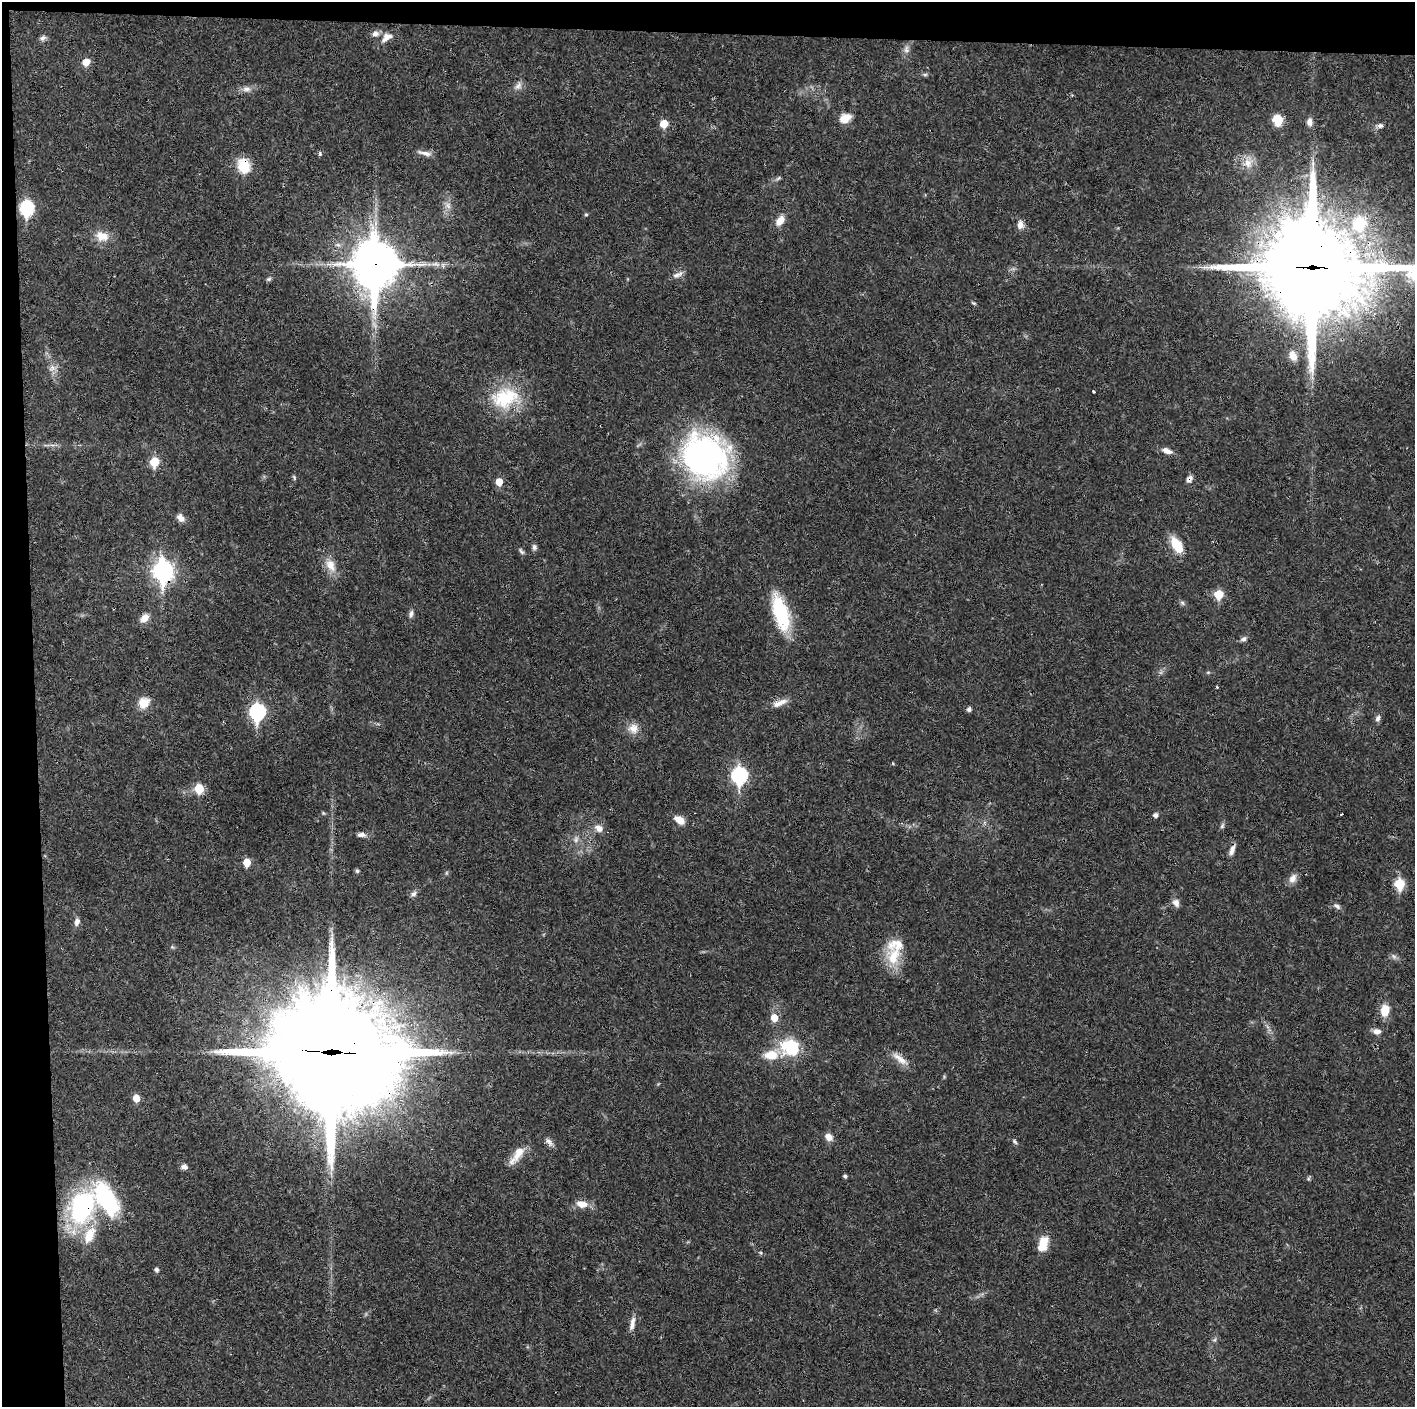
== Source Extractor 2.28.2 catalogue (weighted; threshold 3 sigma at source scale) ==
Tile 1 of 3 x 3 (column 1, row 1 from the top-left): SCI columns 1-1413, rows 2811-4215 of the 4239 x 4216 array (HDU 1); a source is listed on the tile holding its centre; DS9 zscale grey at full resolution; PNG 1417 x 1409 px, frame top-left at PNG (2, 2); no overlay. Shown black and unused: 5% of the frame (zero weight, under 3 of 4 exposures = <1% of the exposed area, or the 3 px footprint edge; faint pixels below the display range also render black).
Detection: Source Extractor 2.28.2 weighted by HDU 2 'WHT'; one run over the whole footprint, this tile lists its part. Background 0.0269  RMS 0.0024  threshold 0.0106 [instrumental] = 3 sigma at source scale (4.5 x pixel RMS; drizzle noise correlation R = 1.50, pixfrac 1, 0.05/0.05 arcsec/px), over >= 5 px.
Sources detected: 111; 1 inside a brighter object's white glare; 1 cosmic-ray / hot-pixel residue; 1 long thin detection or spike segment (spike, bleed or trail) — not listed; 5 inside a brighter listed object's ellipse — not listed separately; the other 103 listed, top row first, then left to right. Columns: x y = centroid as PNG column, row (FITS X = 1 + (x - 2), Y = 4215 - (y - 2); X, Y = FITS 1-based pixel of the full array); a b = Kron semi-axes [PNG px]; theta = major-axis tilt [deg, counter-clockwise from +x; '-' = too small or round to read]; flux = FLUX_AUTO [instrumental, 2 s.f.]
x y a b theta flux
375 34 9 8 - 1.2
386 37 18 10 37 2.1
42 38 8 6 32 0.87
906 49 11 7 83 1.1
86 62 6 5 - 3.7
925 75 6 4 1 0.39
518 86 13 8 51 1.2
246 89 13 8 0 1.3
845 118 14 10 31 2.6
1277 120 14 10 -78 3.5
1310 122 10 7 -85 1.1
664 124 6 5 - 4.7
1380 126 8 6 4 0.72
320 153 6 4 -70 0.37
425 153 21 6 -14 1.4
1248 162 18 12 81 3.2
244 166 8 7 - 15
779 178 8 5 28 0.46
448 206 10 7 -40 1.2
27 208 8 7 - 30
586 214 5 4 - 0.33
780 221 13 8 55 2.5
1360 223 10 9 - 14
1020 225 10 7 89 1.6
102 236 19 13 -16 3.4
375 264 19 16 -90 800
1312 268 41 39 -26 2900
678 275 16 6 26 1.2
269 279 8 5 26 0.44
973 303 6 4 -26 0.32
1293 356 13 9 -66 2.3
52 368 11 9 44 1.4
1093 391 3 3 - 0.35
505 398 40 26 12 14
1167 451 15 7 -20 1.5
705 456 56 51 -44 60
154 462 6 5 - 8.6
294 477 7 4 -64 0.33
1189 479 9 6 55 1
499 482 6 6 - 3
180 518 12 8 -53 1.3
1177 545 21 11 -59 5.1
534 547 8 6 -77 0.71
521 551 10 5 -58 0.54
330 565 20 12 -60 3.1
163 571 10 8 -90 110
1219 594 6 6 - 7.3
1182 603 7 5 -46 0.5
781 613 45 16 -73 15
411 614 10 6 71 0.81
144 618 12 8 43 1.9
1244 639 8 6 28 0.74
1208 672 6 4 1 0.29
1217 687 3 3 - 0.23
144 703 14 13 - 3.3
780 703 21 7 23 2
969 709 5 5 - 0.77
257 712 8 7 - 45
1378 718 8 6 68 0.85
633 728 14 14 - 2.5
739 775 8 7 - 51
199 789 6 6 - 8.1
323 813 5 4 - 0.27
1341 814 3 2 - 0.5
1156 815 5 5 - 0.89
679 820 11 7 -34 2.7
1222 826 7 5 47 0.47
599 828 12 9 -33 1.7
361 835 11 6 -1 1
576 839 10 6 80 0.9
1232 850 14 6 71 1.3
247 862 6 5 - 5.1
357 871 5 4 - 0.42
446 873 6 4 72 0.3
1293 878 13 9 56 1.5
1400 884 6 6 - 13
414 894 8 6 41 0.79
1176 903 11 8 -65 1.3
1337 906 11 6 -36 0.79
77 922 9 6 77 1.1
172 947 6 4 -45 0.35
1394 956 8 6 -54 0.69
893 957 27 20 75 7.1
1385 1010 13 9 82 3.6
774 1018 6 6 - 3.2
1377 1031 9 7 -1 1.3
790 1047 26 22 -14 11
332 1052 49 46 -32 4500
900 1059 27 8 -38 2.5
136 1098 6 5 - 3.4
829 1137 9 7 -40 1.9
549 1142 14 7 -46 1.1
1015 1142 7 5 -47 0.49
517 1155 30 10 53 3.5
184 1167 8 6 3 0.94
845 1176 4 3 - 0.55
1308 1178 6 5 - 0.38
582 1204 16 9 -11 2.5
82 1207 54 28 51 36
1043 1244 17 10 72 4.5
157 1270 5 5 - 0.66
632 1323 20 6 79 1.6
1214 1340 6 6 - 0.46
Overlapping masked pixels (flux is a lower limit): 7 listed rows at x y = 244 166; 375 264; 1312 268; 1189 479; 163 571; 332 1052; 82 1207
Isophote crosses this tile's border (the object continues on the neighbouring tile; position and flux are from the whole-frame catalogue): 1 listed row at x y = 1312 268